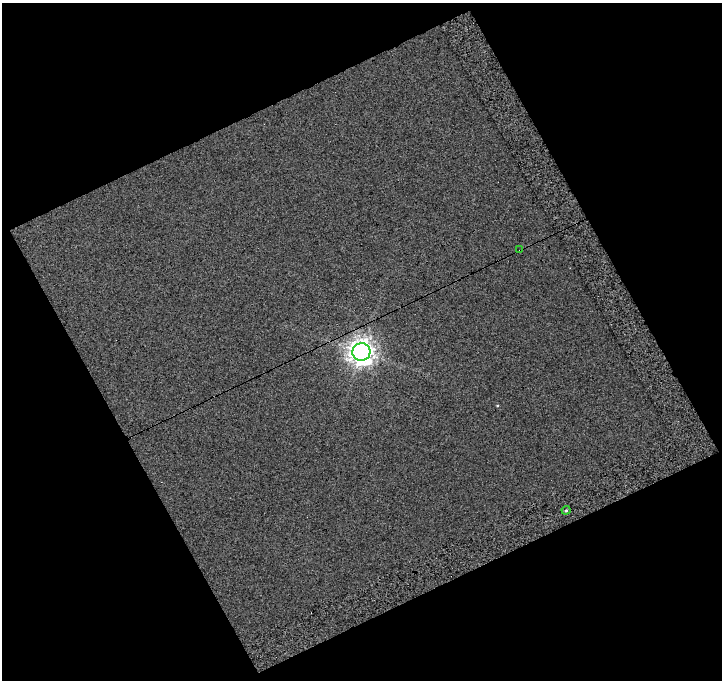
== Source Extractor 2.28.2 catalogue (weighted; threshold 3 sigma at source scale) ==
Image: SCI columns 47-766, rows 29-706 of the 766 x 754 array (HDU 1 of 3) = the unmasked area's bounding box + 8 px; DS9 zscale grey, full resolution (1 PNG px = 1 image px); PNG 724 x 682 px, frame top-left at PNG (2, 3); each listed source drawn as its Kron ellipse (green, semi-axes under 4 px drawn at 4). Shown black and unused: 47% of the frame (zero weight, under 4 of 7 exposures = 12% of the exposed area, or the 3 px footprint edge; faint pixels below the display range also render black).
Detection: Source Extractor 2.28.2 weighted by HDU 2 'WHT'. Background -0.0784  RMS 0.26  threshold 1.06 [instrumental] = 3 sigma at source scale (4.09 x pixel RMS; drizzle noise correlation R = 1.36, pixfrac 0.8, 0.0396/0.0396 arcsec/px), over >= 5 px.
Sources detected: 4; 1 cosmic-ray / hot-pixel residue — neither listed nor drawn; the other 3 listed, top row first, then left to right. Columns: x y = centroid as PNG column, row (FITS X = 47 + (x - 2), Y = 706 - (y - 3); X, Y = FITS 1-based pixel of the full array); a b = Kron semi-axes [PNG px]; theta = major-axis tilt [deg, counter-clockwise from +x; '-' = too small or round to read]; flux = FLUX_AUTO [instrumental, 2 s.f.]
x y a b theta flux
520 250 2 2 - 18
361 352 9 9 - 27000
566 510 4 4 - 32
Overlapping masked pixels (flux is a lower limit): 1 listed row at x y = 520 250